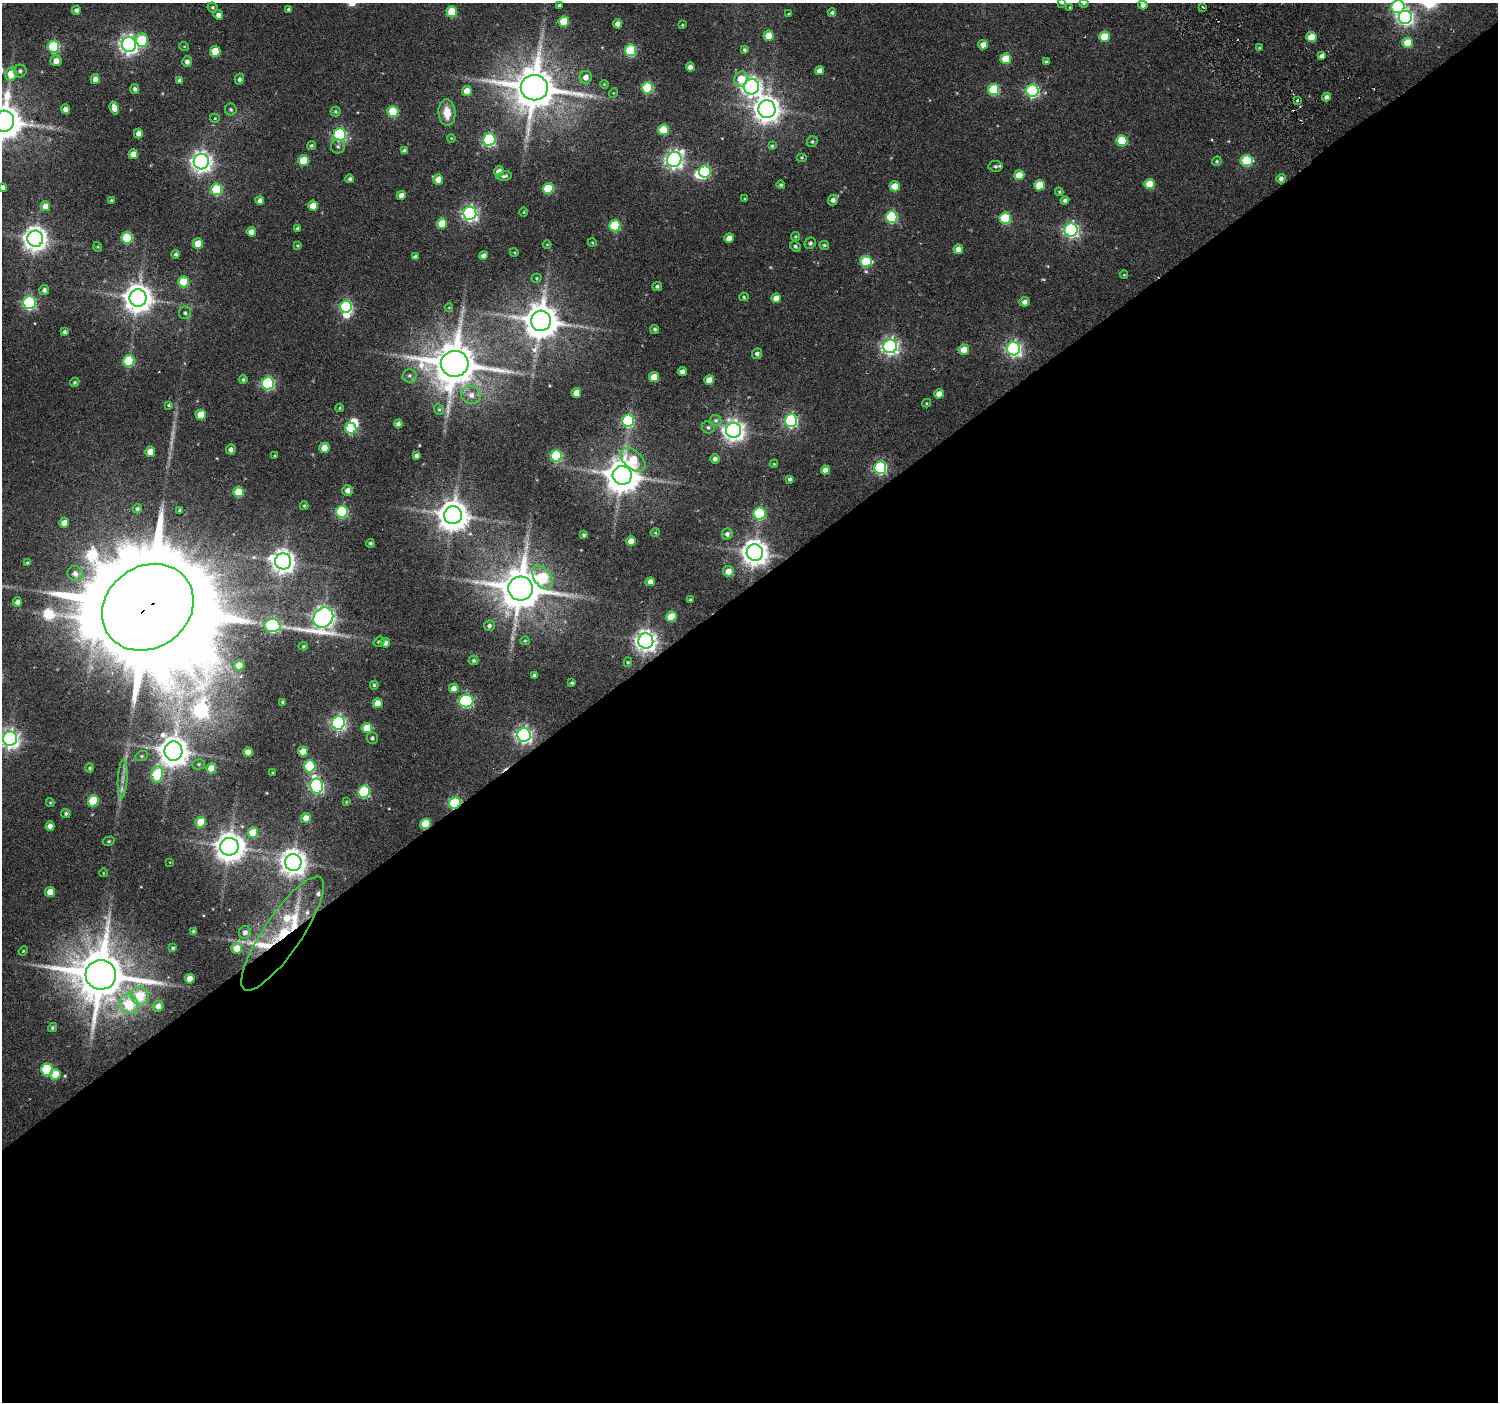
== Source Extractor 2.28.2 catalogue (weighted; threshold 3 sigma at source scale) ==
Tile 15 of 4 x 4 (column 3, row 4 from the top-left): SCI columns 3021-4516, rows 159-1558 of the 6050 x 5983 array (HDU 1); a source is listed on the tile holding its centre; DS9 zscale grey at full resolution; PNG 1500 x 1404 px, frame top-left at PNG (2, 3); each listed source drawn as its Kron ellipse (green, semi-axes under 4 px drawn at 4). Shown black and unused: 58% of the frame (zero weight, under 4 of 7 exposures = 2% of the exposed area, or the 3 px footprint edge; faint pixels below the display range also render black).
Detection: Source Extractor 2.28.2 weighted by HDU 2 'WHT'; one run over the whole footprint, this tile lists its part. Background 0.0503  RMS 0.005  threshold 0.0204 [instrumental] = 3 sigma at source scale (4.09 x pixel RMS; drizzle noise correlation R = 1.36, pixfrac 0.8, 0.0396/0.0396 arcsec/px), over >= 5 px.
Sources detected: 299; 3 too faint to see at this stretch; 4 inside a brighter object's white glare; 1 cosmic-ray / hot-pixel residue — neither listed nor drawn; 8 inside a brighter listed object's ellipse — not listed separately; the other 283 listed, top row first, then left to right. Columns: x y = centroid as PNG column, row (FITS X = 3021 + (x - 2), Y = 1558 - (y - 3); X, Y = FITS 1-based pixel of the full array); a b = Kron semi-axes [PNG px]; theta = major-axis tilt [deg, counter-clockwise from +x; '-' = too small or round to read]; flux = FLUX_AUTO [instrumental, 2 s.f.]
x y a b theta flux
1062 3 3 3 - 0.6
1084 3 4 4 - 0.5
1143 5 5 4 - 2
559 6 4 3 - 1
212 7 5 4 - 0.88
1070 7 3 3 - 0.5
1203 7 3 2 - 0.6
1398 7 6 6 - 71
289 9 4 3 - 1.2
76 10 4 4 - 1.5
452 12 5 5 - 20
832 12 4 4 - 1.2
789 14 3 3 - 0.48
218 15 5 4 - 2.6
1406 17 7 7 - 130
564 22 5 5 - 17
618 24 4 4 - 3.3
682 25 4 3 - 0.46
769 36 5 5 - 12
1104 37 5 5 - 14
1311 37 5 5 - 11
142 40 6 6 - 22
1408 43 5 5 - 13
129 44 7 7 - 230
983 45 5 4 - 3.9
184 46 5 3 - 0.42
53 47 6 6 - 46
1259 48 4 3 - 0.59
631 50 6 5 - 37
744 50 4 4 - 0.87
215 51 5 5 - 11
1322 56 4 4 - 2
1006 59 5 5 - 15
56 61 5 5 - 3.7
187 62 5 5 - 2
1047 62 4 3 - 1.2
690 67 4 4 - 3.1
20 71 6 6 - 1.2
820 71 4 4 - 3.3
11 74 7 6 - 7.9
586 77 6 6 - 3
95 79 5 4 - 2.6
239 79 5 4 - 1.2
741 79 7 6 - 9.3
180 81 4 4 - 1.3
604 84 4 3 - 0.38
751 87 7 7 - 240
534 88 13 12 - 2100
647 88 6 5 - 36
135 89 5 4 - 1.3
994 90 5 5 - 29
467 91 5 5 - 6.3
1032 91 6 6 - 74
613 93 5 3 - 0.38
1327 97 4 4 - 2.1
1297 100 3 3 - 1.4
114 108 6 4 -74 4
65 109 4 4 - 2.4
231 109 6 5 - 0.99
767 109 9 8 - 550
335 111 5 5 - 0.81
393 111 5 5 - 22
447 113 13 8 -86 7.2
215 118 5 4 - 0.56
4 121 10 10 - 1300
663 130 5 5 - 18
138 133 5 4 - 2.6
340 135 6 6 - 75
451 138 4 3 - 0.39
489 140 6 6 - 70
1122 141 5 5 - 21
812 142 6 5 - 0.8
311 146 5 4 - 0.79
338 146 7 7 - 1.2
772 146 4 3 - 0.66
404 151 4 4 - 1.6
133 154 5 5 - 4.5
802 157 5 4 - 0.59
674 160 7 7 - 210
304 161 5 5 - 15
1217 161 5 4 - 0.84
1247 161 6 5 - 29
201 162 7 7 - 290
995 166 7 5 -5 1.1
499 171 5 5 - 3.4
705 172 6 6 - 46
1019 175 5 5 - 7.9
504 176 8 4 7 1.3
350 179 4 4 - 1.1
438 179 5 5 - 6.1
1281 179 5 4 - 2.1
1150 184 5 5 - 12
781 185 4 4 - 0.8
1039 185 5 5 - 14
895 186 5 5 - 8.6
2 188 4 4 - 3.1
217 189 6 5 - 29
548 189 5 5 - 23
1059 192 4 3 - 0.56
401 195 4 4 - 3.4
744 199 4 3 - 0.38
111 200 4 3 - 0.5
833 200 5 5 - 2
1065 200 4 4 - 1.6
260 201 4 4 - 2.2
45 206 5 5 - 4.5
313 206 5 5 - 5.8
524 212 4 3 - 0.41
470 213 6 6 - 130
892 217 6 6 - 44
1005 218 5 5 - 33
442 223 5 5 - 11
615 225 6 5 - 31
298 228 4 4 - 1
1071 230 6 6 - 130
251 232 5 4 - 3.4
795 236 4 4 - 0.63
127 238 5 5 - 32
729 238 5 5 - 5.6
35 239 8 8 - 460
592 242 4 3 - 0.4
810 243 6 5 - 1.1
198 244 5 5 - 8.7
547 244 4 3 - 0.33
298 245 4 4 - 0.51
824 245 5 4 - 0.77
795 246 6 4 -46 1.1
98 247 5 3 - 0.41
958 249 5 4 - 3.6
514 252 4 3 - 0.42
176 254 4 4 - 1.1
483 256 4 4 - 2.4
415 257 4 4 - 1.5
866 261 6 5 - 25
1124 275 4 3 - 0.36
537 278 5 4 - 0.52
184 282 5 5 - 15
657 286 5 4 - 1
44 290 5 5 - 1.7
744 297 4 4 - 0.64
138 298 9 8 - 700
776 298 4 4 - 4.5
1025 302 5 5 - 2.4
29 303 6 6 - 87
346 307 6 6 - 69
449 307 4 3 - 0.36
185 313 6 6 - 1.2
541 321 10 10 - 1200
655 329 4 4 - 0.89
64 332 4 3 - 1.1
890 346 7 7 - 180
1014 349 6 6 - 140
964 350 5 5 - 7
757 354 5 5 - 1.5
129 361 6 5 - 29
455 364 14 13 - 2200
682 371 4 4 - 2.7
409 375 7 7 - 1.6
654 377 5 5 - 9.8
243 379 4 4 - 0.92
709 380 5 5 - 6.9
75 382 5 4 - 0.72
268 383 6 6 - 68
576 393 5 4 - 6.1
939 394 5 4 - 3.8
471 395 10 9 - 3.7
927 403 4 4 - 0.51
169 405 4 3 - 0.59
340 408 4 3 - 0.54
439 409 5 4 - 0.71
201 415 5 5 - 11
716 420 5 5 - 1
628 421 6 6 - 58
791 421 6 6 - 87
398 424 4 4 - 1.7
708 427 6 6 - 1.2
351 428 6 5 - 28
734 430 7 7 - 320
324 448 5 5 - 7.6
231 449 5 5 - 2.1
150 452 5 5 - 7
416 455 4 4 - 1.4
275 456 3 3 - 0.54
556 456 6 5 - 43
715 459 5 4 - 1.8
633 460 15 9 -42 18
774 464 4 3 - 0.42
880 468 6 6 - 76
825 470 4 4 - 3.4
622 475 9 9 - 1100
790 479 4 3 - 1.2
347 490 5 5 - 2.7
239 492 5 5 - 14
304 506 4 4 - 0.62
137 509 5 4 - 0.99
180 510 4 3 - 0.78
342 512 6 6 - 50
759 513 6 6 - 43
453 515 9 9 - 870
64 523 5 5 - 4.6
655 533 5 3 - 0.47
727 534 5 5 - 1.6
584 535 4 4 - 0.92
631 541 5 5 - 6
370 543 4 4 - 0.93
755 553 8 8 - 550
283 561 8 8 - 390
27 563 4 4 - 0.53
728 571 5 5 - 4.3
75 574 8 7 - 3.1
542 578 13 8 -55 34
650 582 4 4 - 4
520 588 12 12 - 1900
690 599 3 3 - 0.51
17 602 5 4 - 2.3
148 607 48 41 35 34000
323 617 11 9 48 340
671 617 5 5 - 13
272 626 8 6 -4 80
489 626 5 5 - 1.5
525 641 5 4 - 0.56
646 641 7 7 - 340
379 642 6 4 37 0.78
385 643 5 5 - 2.6
303 646 4 4 - 0.62
474 660 5 5 - 0.88
628 662 5 4 - 0.62
239 665 5 5 - 5.1
534 676 4 3 - 1.2
572 683 3 3 - 0.76
374 685 4 4 - 0.73
454 688 5 5 - 3.3
466 701 7 6 - 74
283 702 3 3 - 0.75
378 703 5 5 - 6.6
338 723 6 6 - 130
367 728 5 5 - 12
524 735 7 7 - 170
372 738 6 5 - 1
10 739 7 7 - 240
173 751 9 9 - 780
303 751 5 5 - 6.2
248 752 5 4 - 3.7
141 756 7 4 26 0.84
199 764 6 5 - 0.85
310 766 6 5 - 29
90 768 4 4 - 0.85
211 768 5 5 - 7.3
273 773 3 3 - 0.49
157 774 8 6 79 31
123 779 20 4 86 3.2
317 786 7 6 - 110
364 792 6 6 - 47
93 801 5 5 - 20
50 802 4 4 - 0.52
346 802 4 3 - 0.43
455 803 6 5 - 58
66 813 4 4 - 0.99
306 818 5 5 - 5.5
200 822 5 5 - 9.6
425 824 5 5 - 16
50 826 4 4 - 2.7
253 833 5 5 - 11
109 841 6 4 15 0.75
230 847 9 9 - 710
170 862 2 2 - 0.25
293 862 8 8 - 530
103 873 4 3 - 0.32
50 892 5 4 - 6.5
194 931 3 3 - 1.1
245 932 6 6 - 2.2
283 933 68 19 56 34
173 948 4 3 - 0.8
237 948 5 5 - 8
23 951 5 3 - 0.4
101 975 15 15 - 3000
190 979 5 5 - 6
140 996 9 8 - 16
129 1004 10 9 - 19
158 1006 5 5 - 4
52 1028 5 4 - 0.87
47 1070 6 6 - 38
55 1074 5 5 - 10
Overlapping masked pixels (flux is a lower limit): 6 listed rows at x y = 755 553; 148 607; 455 803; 425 824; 283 933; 101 975
Isophote crosses this tile's border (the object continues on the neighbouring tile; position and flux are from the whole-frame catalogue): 6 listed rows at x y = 1062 3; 1084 3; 1398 7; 4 121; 2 188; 10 739